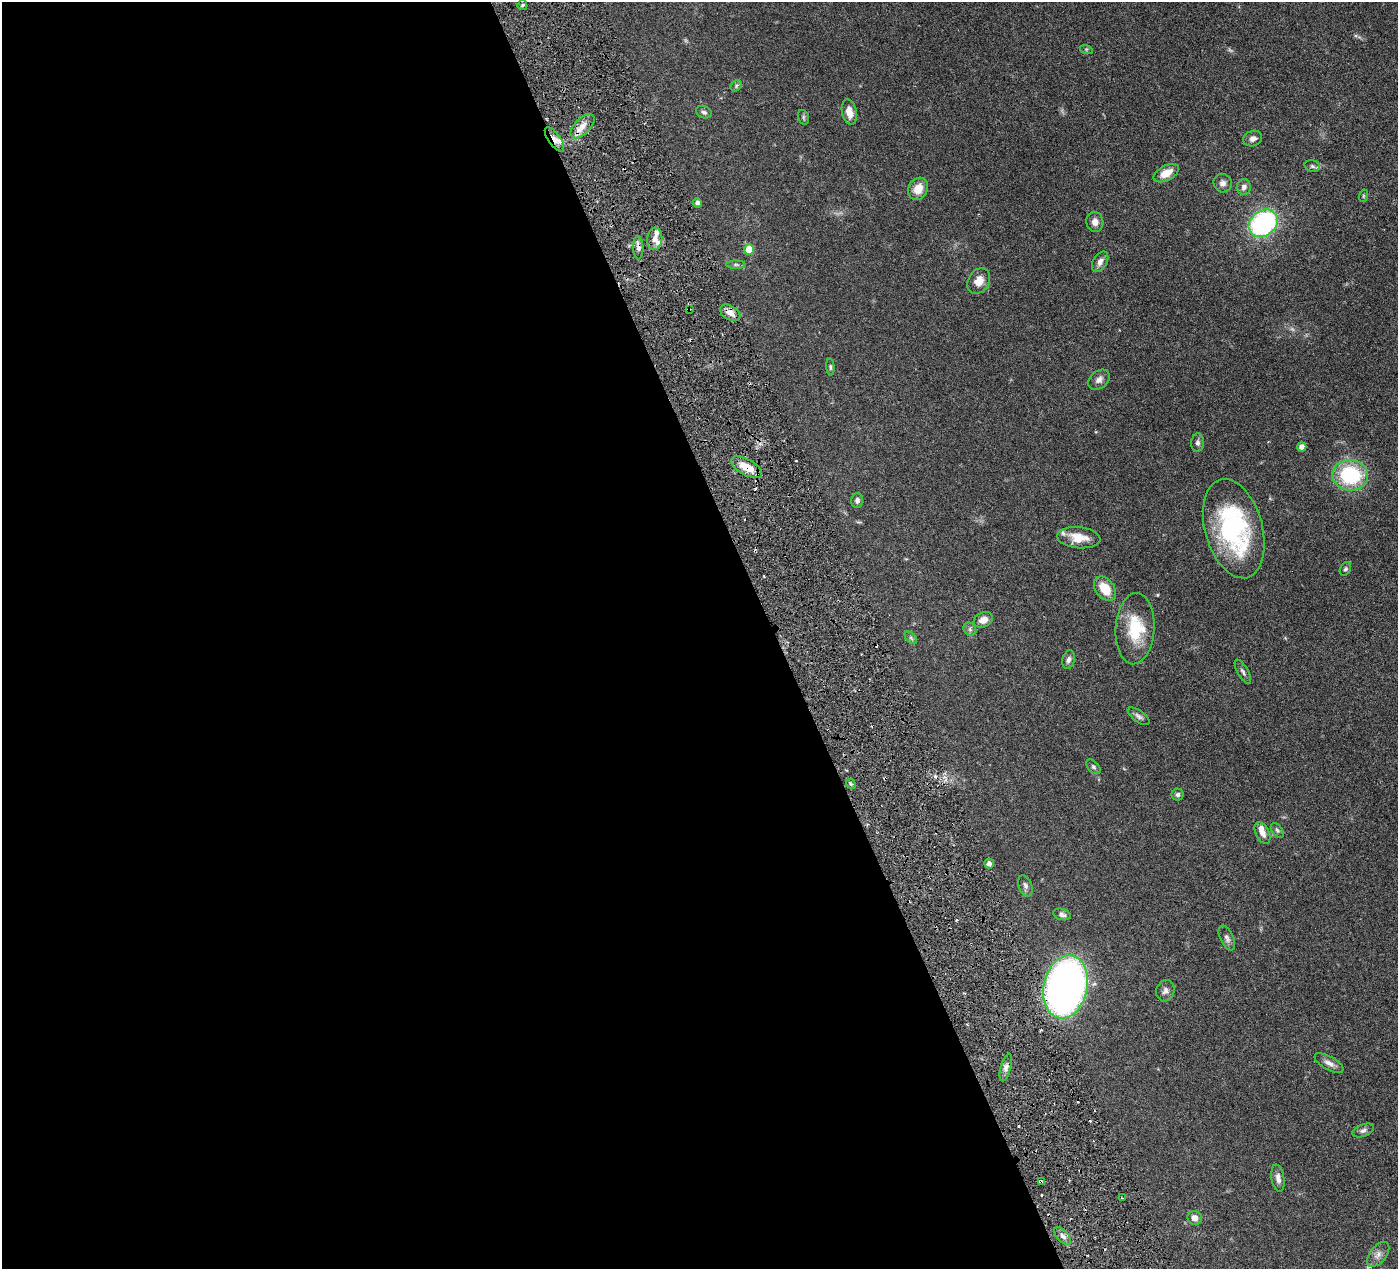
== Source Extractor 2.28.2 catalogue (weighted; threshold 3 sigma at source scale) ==
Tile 9 of 4 x 4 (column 1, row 3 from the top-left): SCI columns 7-1402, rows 1570-2836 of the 5599 x 5543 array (HDU 1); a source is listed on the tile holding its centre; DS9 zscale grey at full resolution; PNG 1400 x 1271 px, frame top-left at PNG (2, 2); each listed source drawn as its Kron ellipse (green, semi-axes under 4 px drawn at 4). Shown black and unused: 56% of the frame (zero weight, under 3 of 6 exposures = <1% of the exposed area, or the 3 px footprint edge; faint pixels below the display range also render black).
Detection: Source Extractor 2.28.2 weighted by HDU 2 'WHT'; one run over the whole footprint, this tile lists its part. Background 0.0864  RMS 0.0036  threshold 0.0149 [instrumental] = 3 sigma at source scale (4.09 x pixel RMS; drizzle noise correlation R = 1.36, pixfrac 0.8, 0.05/0.05 arcsec/px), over >= 5 px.
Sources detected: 74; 2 too faint to see at this stretch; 4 cosmic-ray / hot-pixel residue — neither listed nor drawn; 4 inside a brighter listed object's ellipse — not listed separately; the other 64 listed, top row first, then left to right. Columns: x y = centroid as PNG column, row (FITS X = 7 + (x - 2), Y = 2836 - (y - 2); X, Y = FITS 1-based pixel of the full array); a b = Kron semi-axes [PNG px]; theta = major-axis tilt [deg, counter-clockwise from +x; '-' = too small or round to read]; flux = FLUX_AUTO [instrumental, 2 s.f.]
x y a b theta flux
522 5 5 4 - 0.47
1086 49 6 4 -17 0.44
736 86 6 5 - 0.61
704 112 8 6 -21 0.8
849 112 13 7 -79 3.2
803 117 7 5 -74 0.53
582 126 15 8 46 3.1
1253 138 9 7 18 1.4
554 139 14 6 -55 2.8
1312 166 8 5 -16 0.7
1166 173 13 7 27 3.9
1223 183 9 9 - 1.5
1244 187 8 7 - 1.4
918 189 11 9 62 4.1
1363 196 6 4 72 0.35
698 203 5 4 - 1.1
1095 222 10 8 -79 1.9
1263 223 16 12 39 55
655 239 11 7 84 2.4
638 248 12 5 -88 1.3
749 249 5 5 - 7.3
1100 262 11 7 59 1.6
736 265 9 4 0 0.61
979 281 14 10 59 3.4
689 309 3 2 - 0.49
730 313 11 7 -30 2.5
830 367 8 4 -85 0.51
1099 380 12 8 38 1.6
1198 443 9 6 86 0.93
1302 447 4 4 - 1.9
747 467 17 8 -29 5.3
1350 475 18 15 -6 25
857 500 7 6 - 0.98
1234 529 51 28 -75 45
1079 538 22 10 -5 5.5
1345 569 7 5 61 0.62
1105 589 13 9 -52 6.4
983 620 10 7 23 2.4
970 629 7 6 - 0.76
1135 629 35 19 87 12
911 638 7 4 -45 0.58
1068 660 9 6 75 1.1
1243 672 13 5 -60 1
1139 716 13 5 -36 1.1
1093 767 9 5 -45 0.72
851 784 5 4 - 0.48
1178 795 6 6 - 0.84
1277 830 8 5 -52 0.69
1262 833 11 6 -63 2.1
989 864 5 5 - 1.3
1025 886 11 6 -69 1.1
1062 914 9 5 -16 1
1227 938 13 6 -65 1.3
1065 987 32 21 77 160
1165 991 11 9 76 1.4
1329 1063 16 6 -29 1.8
1006 1068 14 5 75 1.5
1363 1130 11 6 21 1.1
1278 1178 14 6 -80 1.6
1041 1182 4 3 - 0.86
1122 1198 3 2 - 0.39
1195 1218 7 6 - 1.8
1062 1236 11 5 -48 1.3
1378 1254 14 8 51 2.1
Overlapping masked pixels (flux is a lower limit): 7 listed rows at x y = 554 139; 638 248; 689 309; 730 313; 747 467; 1065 987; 1041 1182